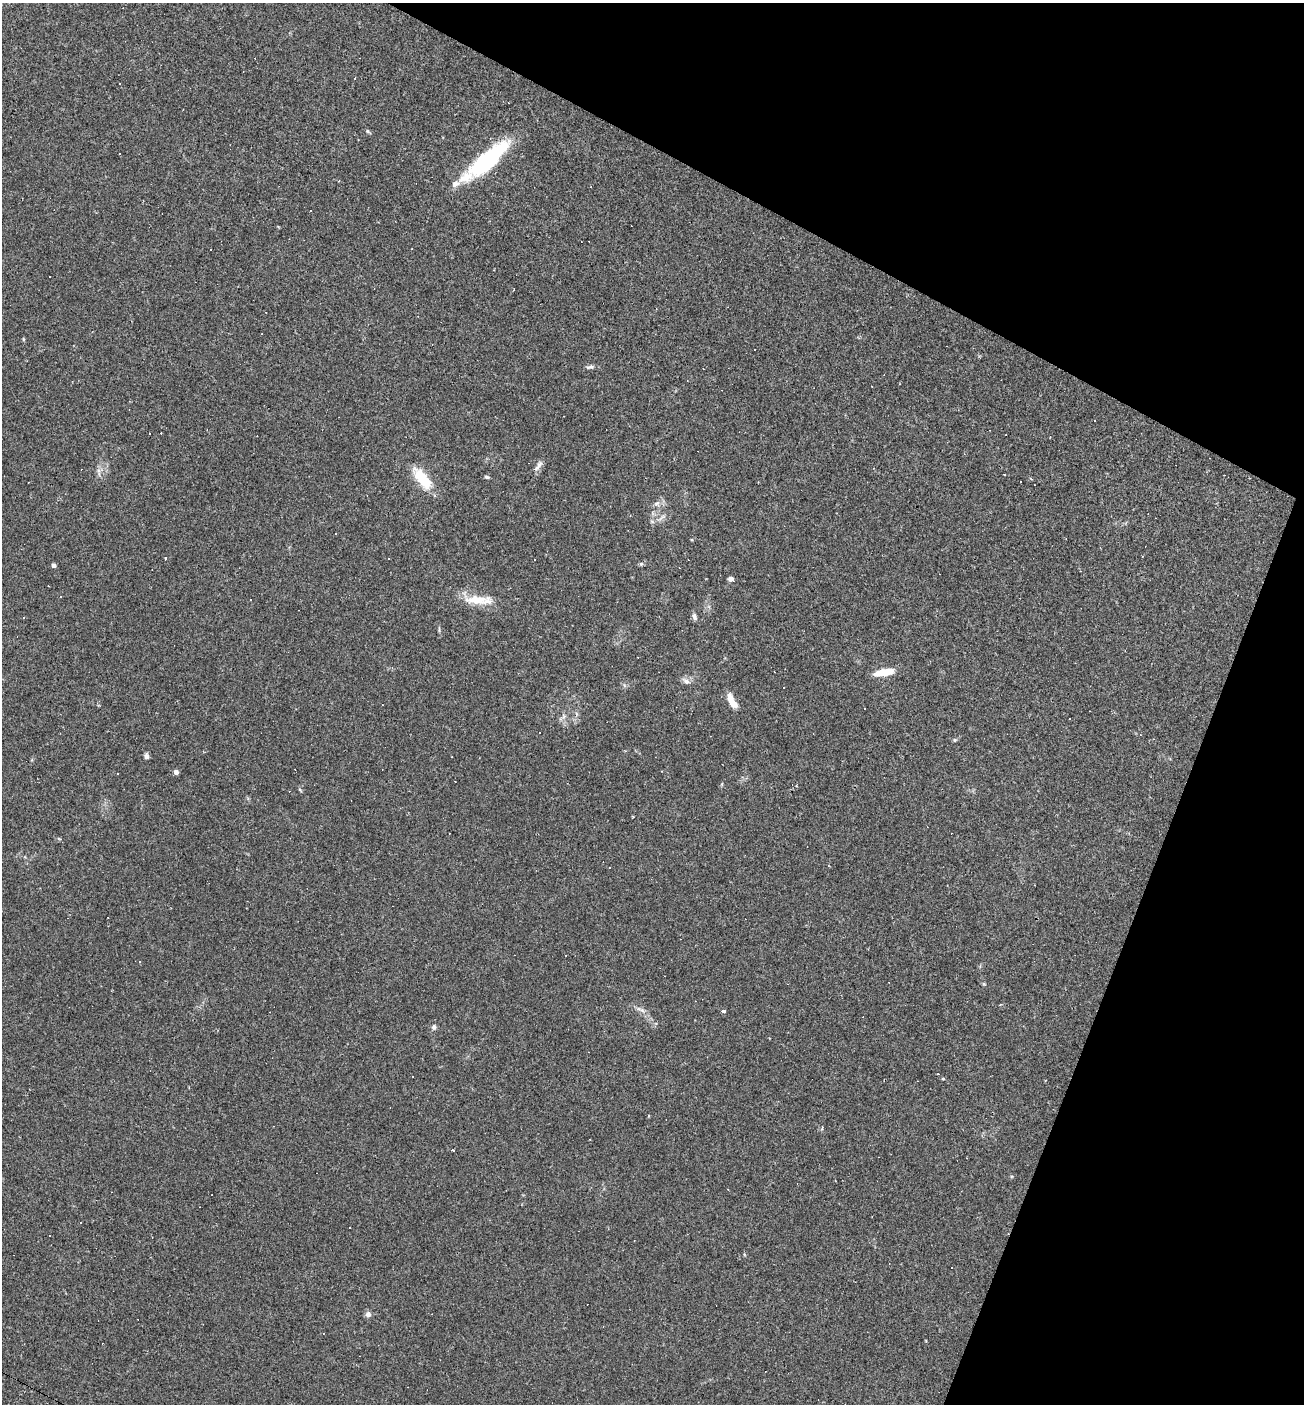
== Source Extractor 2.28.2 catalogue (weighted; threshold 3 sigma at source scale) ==
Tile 8 of 4 x 4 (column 4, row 2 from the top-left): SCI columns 4045-5346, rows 2804-4205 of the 5617 x 5606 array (HDU 1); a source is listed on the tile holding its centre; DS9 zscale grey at full resolution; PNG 1306 x 1406 px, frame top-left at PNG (2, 3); no overlay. Shown black and unused: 22% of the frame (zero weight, under 2 of 3 exposures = <1% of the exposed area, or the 3 px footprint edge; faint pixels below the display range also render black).
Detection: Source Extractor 2.28.2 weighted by HDU 2 'WHT'; one run over the whole footprint, this tile lists its part. Background 0.0488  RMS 0.0049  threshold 0.0221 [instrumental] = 3 sigma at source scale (4.5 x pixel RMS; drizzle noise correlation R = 1.50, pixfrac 1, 0.05/0.05 arcsec/px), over >= 5 px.
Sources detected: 87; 42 cosmic-ray / hot-pixel residue — not listed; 2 inside a brighter listed object's ellipse — not listed separately; the other 43 listed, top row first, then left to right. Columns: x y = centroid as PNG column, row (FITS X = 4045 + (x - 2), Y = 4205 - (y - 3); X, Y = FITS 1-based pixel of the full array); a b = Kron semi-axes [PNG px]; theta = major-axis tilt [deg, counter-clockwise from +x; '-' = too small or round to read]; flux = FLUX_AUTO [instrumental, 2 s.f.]
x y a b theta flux
368 131 6 4 -59 0.67
120 153 2 2 - 0.4
489 159 58 17 41 45
23 339 5 3 - 0.45
432 344 3 2 - 0.27
590 367 11 5 11 1.4
149 433 2 2 - 0.27
538 466 16 6 56 2.3
99 472 12 3 -80 1.4
1004 474 3 2 - 0.36
487 477 6 4 -4 0.8
422 478 27 11 -51 16
657 503 9 6 19 1.7
662 517 13 4 40 1.5
166 558 3 3 - 3.4
641 564 6 5 - 0.75
54 565 4 4 - 1.7
731 579 6 4 -41 5
250 599 3 2 - 0.41
476 600 32 11 -2 11
694 617 9 5 -75 1.4
884 672 21 7 10 10
686 681 11 7 -37 2.2
733 703 17 8 -48 5.2
564 716 7 4 -89 1.2
539 733 2 2 - 0.42
955 740 5 5 - 0.64
146 756 7 5 -79 1.2
176 772 4 4 - 2.6
796 786 3 3 - 0.49
633 816 3 2 - 0.37
610 867 3 3 - 0.91
139 961 3 3 - 0.41
642 1010 7 4 -19 1.1
722 1011 3 3 - 13
434 1027 7 6 - 1.3
938 1074 3 3 - 0.4
943 1079 4 3 - 0.47
822 1128 6 3 65 0.57
453 1150 3 2 - 0.88
81 1223 3 3 - 3.7
368 1314 7 6 - 2
323 1333 3 3 - 0.88
Unlisted compact peaks at least as high as the median listed source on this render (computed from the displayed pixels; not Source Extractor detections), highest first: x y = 984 984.